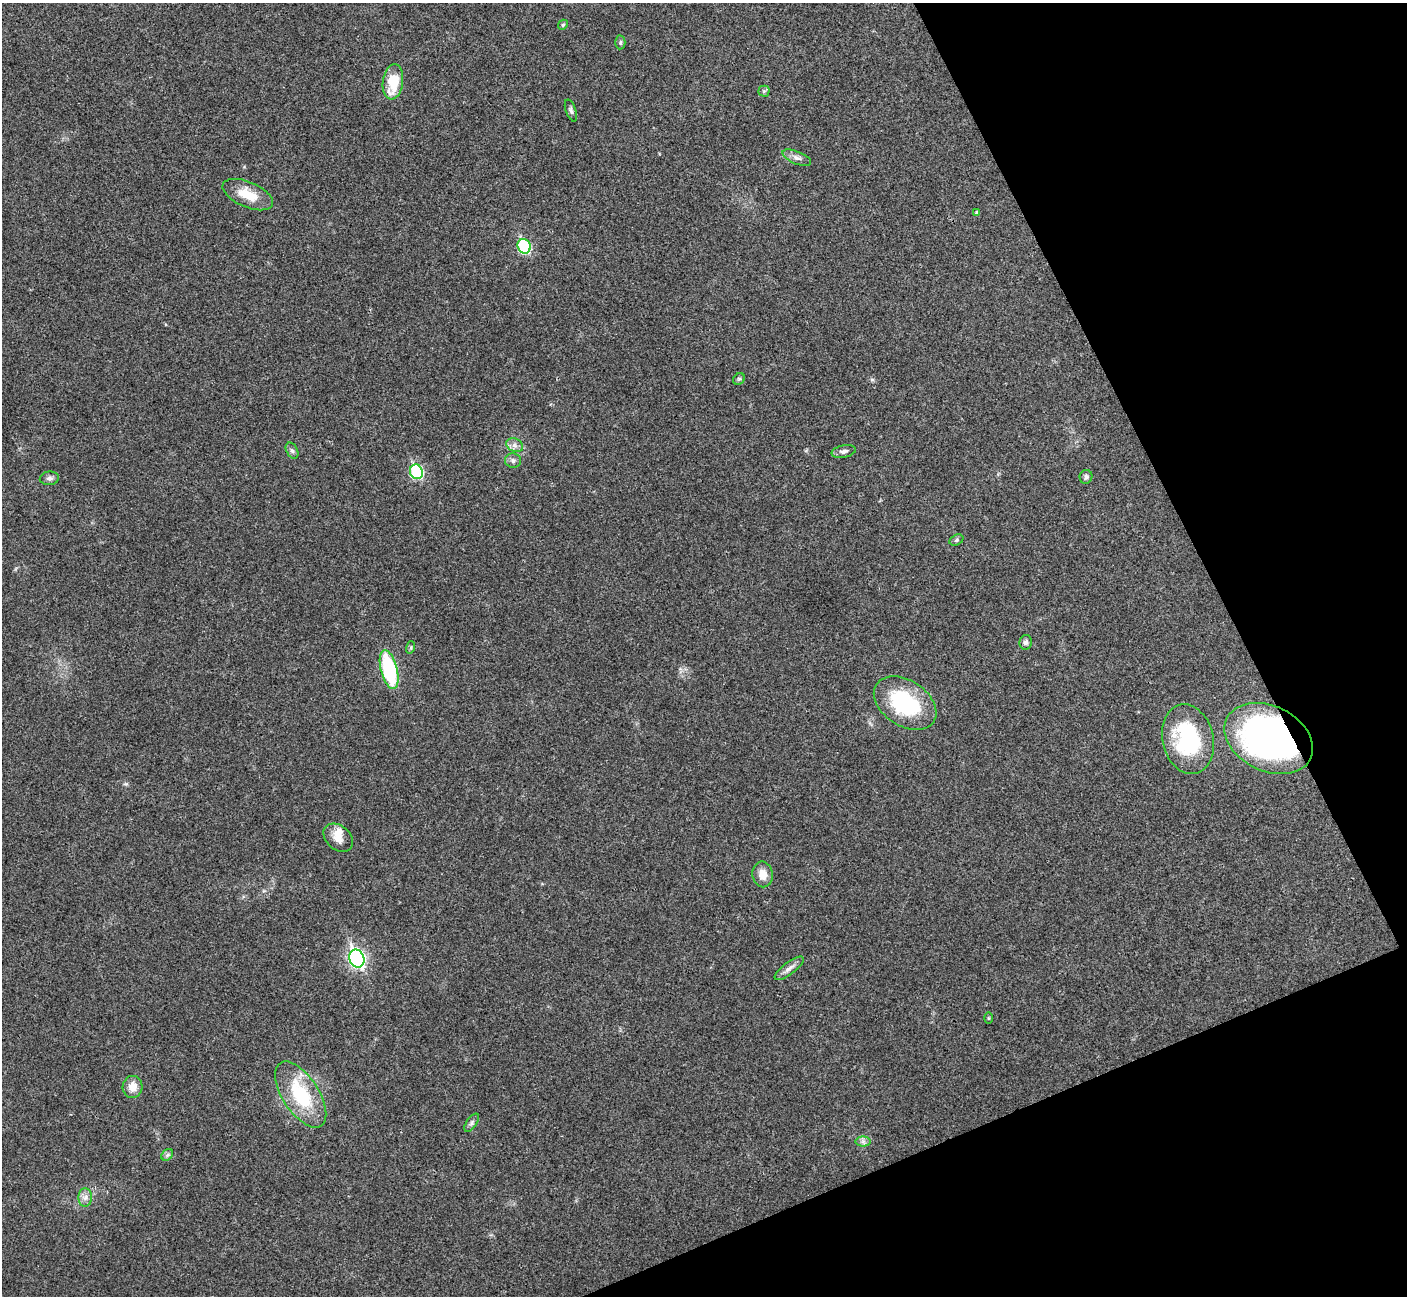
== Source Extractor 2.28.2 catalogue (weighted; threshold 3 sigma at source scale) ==
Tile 12 of 4 x 4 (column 4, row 3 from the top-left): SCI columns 4219-5623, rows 1450-2743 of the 5630 x 5618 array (HDU 1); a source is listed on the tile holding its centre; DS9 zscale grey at full resolution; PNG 1409 x 1298 px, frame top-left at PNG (2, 3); each listed source drawn as its Kron ellipse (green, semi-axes under 4 px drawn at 4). Shown black and unused: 21% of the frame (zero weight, under 3 of 4 exposures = <1% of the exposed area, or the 3 px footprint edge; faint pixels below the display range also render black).
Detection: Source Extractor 2.28.2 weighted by HDU 2 'WHT'; one run over the whole footprint, this tile lists its part. Background 0.0219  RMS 0.0039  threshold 0.0177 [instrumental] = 3 sigma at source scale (4.5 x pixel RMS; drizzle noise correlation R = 1.50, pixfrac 1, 0.05/0.05 arcsec/px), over >= 5 px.
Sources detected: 36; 1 inside a brighter listed object's ellipse — not listed separately; the other 35 listed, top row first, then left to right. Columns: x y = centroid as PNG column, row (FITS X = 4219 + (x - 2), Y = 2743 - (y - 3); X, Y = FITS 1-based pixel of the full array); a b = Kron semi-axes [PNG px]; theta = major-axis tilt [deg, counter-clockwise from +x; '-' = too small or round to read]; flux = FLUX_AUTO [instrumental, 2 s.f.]
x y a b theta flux
563 25 5 4 - 0.57
620 42 7 5 88 0.76
393 82 18 10 82 13
764 91 5 5 - 0.66
571 110 11 5 -71 1
797 158 15 6 -22 1.9
248 195 27 12 -23 9
977 212 4 4 - 0.79
524 246 7 6 - 36
739 379 6 5 - 0.64
515 445 9 6 -23 1.6
292 451 8 5 -62 1
844 451 12 6 11 1.5
513 461 8 7 - 1.2
416 472 7 6 - 38
1086 477 7 6 - 1
49 478 9 6 5 1.4
956 540 7 5 27 0.75
1026 642 7 6 - 1.3
411 647 6 4 73 0.58
389 670 20 8 -76 35
905 703 34 23 -33 33
1188 739 35 25 -77 36
1269 739 47 32 -26 140
338 838 16 12 -40 4.3
763 874 13 10 -80 4.3
357 958 9 7 -68 100
789 968 17 6 37 2.1
988 1018 5 3 - 0.35
133 1087 11 10 - 4.3
301 1095 37 18 -57 24
472 1123 10 5 55 1.2
863 1141 7 5 0 1.1
167 1155 6 5 - 0.91
85 1197 9 7 86 1.9
Overlapping masked pixels (flux is a lower limit): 1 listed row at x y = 1269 739